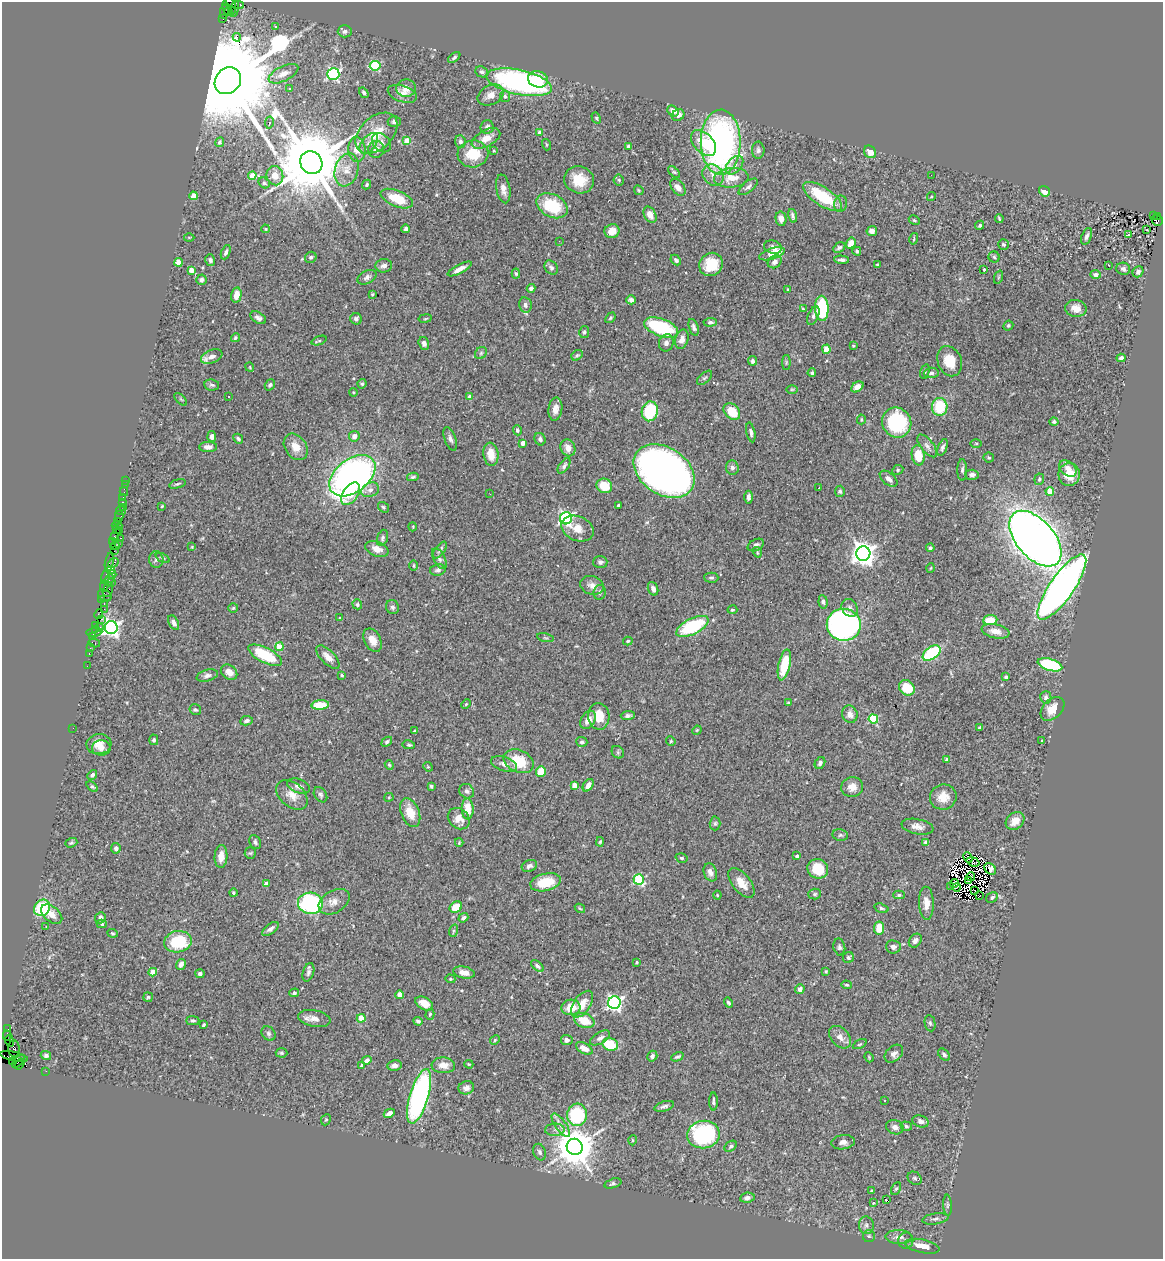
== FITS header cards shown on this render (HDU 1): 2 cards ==
NAXIS1  =                 1161
NAXIS2  =                 1257

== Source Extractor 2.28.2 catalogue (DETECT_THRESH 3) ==
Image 1161 x 1257 px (HDU 1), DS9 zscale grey, 1 PNG px = 1 image px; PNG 1165 x 1261 px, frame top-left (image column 1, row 1257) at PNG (2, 2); each listed source drawn as its Kron ellipse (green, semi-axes under 4 px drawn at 4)
Background 0.691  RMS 0.043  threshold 0.128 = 3 sigma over >= 5 px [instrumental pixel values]
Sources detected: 530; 13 with non-positive FLUX_AUTO (blend fragments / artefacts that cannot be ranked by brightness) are neither listed nor drawn; of the other 517, the 500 brightest by FLUX_AUTO listed and drawn (17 fainter detections omitted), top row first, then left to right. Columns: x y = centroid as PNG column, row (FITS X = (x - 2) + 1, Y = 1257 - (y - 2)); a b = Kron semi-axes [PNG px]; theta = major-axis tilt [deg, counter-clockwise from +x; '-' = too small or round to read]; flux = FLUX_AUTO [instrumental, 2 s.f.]
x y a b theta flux
235 3 10 4 -21 170
229 7 9 7 -79 320
235 9 8 4 78 190
229 11 3 2 - 210
224 12 7 3 80 39
223 19 3 2 - 260
276 26 3 3 - 3.3
345 31 7 6 - 8.8
237 37 4 3 - 2000
454 57 7 4 38 5.8
375 66 5 5 - 200
482 72 7 5 -24 5.7
283 74 16 7 26 23
333 74 6 6 - 450
538 79 10 8 -13 50
228 81 14 12 47 94000
519 82 33 12 -12 680
406 88 10 8 8 34
289 89 3 2 - 4.9
364 93 6 4 -57 6
402 94 15 8 -19 21
491 95 14 9 27 23
505 96 6 5 - 4.9
673 111 6 4 -41 19
678 115 6 5 - 13
596 118 6 4 -61 3.7
394 121 6 5 - 8.3
269 123 6 4 79 5.3
487 127 7 6 - 12
376 133 24 16 43 69
540 133 4 3 - 28
486 138 15 8 28 36
407 140 4 4 - 45
220 142 5 4 - 5.8
460 142 6 5 - 8.4
721 142 32 20 -89 900
369 143 12 7 52 14
381 143 11 8 -47 15
704 143 15 9 -47 65
547 145 6 4 -74 3.5
628 146 4 3 - 5.9
357 149 12 8 -86 32
376 149 8 8 - 15
758 150 8 6 -90 8.4
494 151 3 3 - 2.4
870 152 7 5 -50 29
473 154 15 13 5 79
311 163 12 10 -53 39000
735 165 11 7 49 15
347 170 17 11 72 37
674 172 7 4 -43 5.1
713 175 11 9 -46 24
931 175 3 2 - 3.4
252 176 4 4 - 42
275 176 10 8 -75 29
731 178 17 10 6 44
579 180 15 13 -22 61
619 180 5 5 - 4.4
264 183 6 5 - 5.3
367 185 5 4 - 4.3
678 187 9 6 -52 22
748 187 11 5 39 9
503 189 14 7 -80 21
639 190 5 4 - 3.4
1044 191 6 5 - 21
193 196 4 4 - 48
822 196 22 9 -33 130
931 197 4 3 - 3.2
397 199 17 8 -22 77
840 204 8 6 80 9.6
552 206 16 11 -27 130
650 215 9 6 -62 24
792 216 7 4 -75 7.2
1153 216 3 2 - 160
1157 216 3 2 - 70
781 219 7 5 -79 19
999 219 4 3 - 3.8
914 220 6 4 -27 4
1157 220 6 5 - 180
980 225 5 4 - 6.1
265 229 4 3 - 3.1
406 229 4 4 - 8.5
1147 230 2 2 - 3.7
612 231 7 7 - 28
872 231 5 5 - 13
1128 234 3 2 - 47
1087 236 9 5 69 8.5
189 237 5 3 - 2.5
914 239 6 2 77 2.6
559 241 3 3 - 2.4
851 243 6 4 59 27
1003 245 5 5 - 5.8
773 247 9 6 -18 12
839 247 6 4 32 6.9
857 251 4 3 - 4.6
226 252 7 4 67 7.3
772 254 13 5 17 53
311 257 6 5 - 5.9
994 257 5 5 - 5
210 260 6 4 -76 7.5
676 260 6 4 -47 7.1
842 260 7 3 -5 8
178 262 4 4 - 62
775 262 7 6 - 13
711 264 12 11 - 73
877 265 3 3 - 4.5
1109 265 3 2 - 14
384 266 8 6 7 13
551 268 8 6 -49 8.2
460 269 13 4 28 19
984 269 4 3 - 7.9
1123 269 7 6 - 8.7
191 270 4 4 - 34
1138 272 6 5 - 7.9
516 273 5 4 - 4.3
1095 275 5 4 - 10
367 277 10 6 28 12
999 277 7 4 70 4.1
201 280 5 5 - 7
531 288 4 3 - 7.7
788 289 4 3 - 2.8
372 294 4 4 - 3.8
236 295 7 5 76 25
631 300 5 4 - 9.6
525 305 8 6 -78 10
822 308 12 7 -88 210
1076 308 11 8 -9 25
803 309 3 3 - 2.6
813 316 10 5 67 9.5
258 318 9 5 -31 9.9
425 318 7 3 10 3.8
610 318 6 4 49 3.7
356 319 6 5 - 7.9
710 322 7 4 5 6.2
1008 326 5 4 - 5
661 327 18 8 -20 230
694 327 9 4 -72 9
584 332 6 5 - 5.2
235 338 5 4 - 4.4
682 339 10 6 75 22
319 341 8 3 21 4.1
424 343 6 5 - 11
666 343 8 7 - 12
853 346 3 3 - 2.4
826 349 4 4 - 62
481 353 7 5 46 6.1
577 355 6 4 37 5.1
212 356 11 6 21 21
1121 358 4 4 - 7.5
753 361 5 4 - 7.3
950 361 15 12 -67 58
786 362 7 4 -90 4.4
250 367 5 3 - 2.4
925 372 7 4 73 5.7
812 373 4 4 - 5.2
931 373 7 5 5 8.1
704 378 9 5 42 5.8
362 384 5 4 - 4.7
212 385 7 5 -8 6.5
270 385 6 5 - 6.7
857 387 7 4 35 18
792 389 6 4 0 3.7
353 392 4 3 - 2.4
229 396 3 3 - 12
470 397 4 4 - 18
181 399 8 3 -45 3.5
940 407 9 8 - 110
555 409 11 7 83 23
650 411 10 8 77 150
732 411 9 7 -45 73
861 419 5 3 - 3.5
897 422 15 14 - 240
1054 422 4 4 - 4.5
517 430 5 4 - 5.5
751 432 10 4 -79 8.2
212 436 5 4 - 12
354 436 5 5 - 15
238 439 5 3 - 4.7
450 439 12 5 -70 10
540 439 6 5 - 9.6
523 443 4 4 - 24
976 443 6 4 0 3.1
927 446 13 6 -52 12
208 447 9 5 -1 15
296 447 14 10 -55 35
943 447 9 4 67 9
568 448 8 7 - 21
491 454 11 7 -82 37
918 455 10 6 -82 66
989 458 5 5 - 4.5
564 466 9 4 54 8.5
732 468 7 6 - 8.8
1068 469 10 6 -39 18
898 470 6 4 26 4.5
962 470 11 5 -90 7
664 471 33 23 -34 1800
1069 474 11 10 - 55
972 475 7 5 -3 9.2
352 476 26 16 38 1300
413 477 6 4 9 5.8
889 479 10 6 -40 15
1039 479 6 5 - 5.3
126 480 3 2 - 5.1
125 484 3 2 - 3.3
177 484 8 3 18 4.4
604 486 8 7 - 65
819 488 3 2 - 2.9
370 490 9 7 24 15
840 491 5 5 - 5.2
1050 491 4 4 - 56
124 492 4 2 - 21
351 494 12 7 56 43
490 494 3 2 - 2.7
123 497 2 2 - 6.8
748 497 6 4 89 9
122 502 3 3 - 50
618 505 3 2 - 3.6
162 506 3 2 - 2.3
123 507 2 2 - 7.6
383 507 6 4 -35 4.5
121 510 5 2 - 17
119 516 5 3 - 57
566 518 6 6 - 640
118 521 2 2 - 35
117 526 5 3 - 44
413 527 4 3 - 2.3
578 528 17 12 -23 36
116 529 2 2 - 52
119 531 3 3 - 51
114 537 3 3 - 48
121 538 3 2 - 74
382 538 8 5 72 7.1
1035 539 33 19 -49 3600
113 542 3 2 - 34
118 543 3 2 - 7.7
756 545 8 5 27 9.4
115 546 4 2 - 45
192 547 4 3 - 2.4
930 548 4 4 - 6.4
377 549 12 7 -21 26
440 550 10 5 54 9.9
114 551 2 2 - 38
757 552 5 3 - 2.8
863 554 7 7 - 2500
163 558 7 4 -26 4.7
156 559 8 7 - 8.1
439 559 11 5 -62 9.4
109 562 9 3 79 130
600 562 7 6 - 8.1
113 563 6 3 38 72
414 565 5 3 - 2.8
931 568 4 3 - 2.6
110 570 4 3 - 500
438 570 8 5 11 7.9
112 575 4 4 - 270
106 577 7 3 77 130
711 578 7 5 0 5.6
109 580 6 3 65 85
112 582 2 2 - 35
592 585 12 9 -17 19
104 586 6 3 86 89
1062 587 39 12 55 2000
108 589 8 5 75 160
653 589 7 5 -71 13
600 592 7 6 - 8
105 595 7 5 -37 210
102 600 4 2 - 37
823 602 7 4 -84 7.1
104 604 3 2 - 27
357 604 5 4 - 5.6
392 607 7 6 - 7.3
233 608 5 5 - 4.1
850 608 9 7 -53 12
104 609 2 2 - 80
732 610 5 4 - 4.9
99 614 5 3 - 70
340 618 4 3 - 8.3
101 619 3 2 - 52
990 620 7 5 6 48
174 623 8 4 -62 14
844 625 17 16 - 870
95 626 3 3 - 55
692 626 17 8 26 200
100 627 3 2 - 53
111 628 6 6 - 1100
96 629 3 2 - 51
995 631 14 7 -11 27
94 632 8 3 6 65
93 637 3 2 - 18
545 638 8 3 -13 4.4
372 640 12 8 -63 27
628 641 5 3 - 4
94 643 6 3 -14 160
279 647 4 4 - 65
90 648 2 2 - 9
89 653 3 2 - 36
932 653 10 6 36 230
265 655 18 7 -27 120
328 657 15 7 -45 23
784 665 16 6 77 100
1050 665 13 6 -17 220
87 666 2 2 - 15
229 672 9 6 -37 24
207 675 11 5 15 11
342 675 4 3 - 3.5
1006 677 3 3 - 5.2
907 688 8 7 - 70
1046 697 6 5 - 8.8
788 703 3 2 - 3.3
466 704 5 3 - 2.9
320 705 9 4 4 55
1053 709 14 9 45 36
195 710 6 5 - 5.6
850 714 9 7 -69 18
599 716 13 10 -85 50
628 716 7 4 3 8.2
873 719 4 4 - 170
588 720 10 7 57 25
246 721 6 4 9 8.4
73 728 2 2 - 37
980 728 4 3 - 6.2
697 730 5 4 - 3
414 731 3 2 - 2.6
154 740 5 4 - 5.7
1042 740 3 3 - 4.4
671 741 5 4 - 3.4
387 742 6 4 41 6
582 742 5 5 - 5.8
99 744 12 10 7 30
409 745 6 4 -9 5.1
101 748 9 7 0 18
618 752 7 5 -46 5.4
947 759 4 3 - 13
518 761 16 11 -24 91
820 763 6 5 - 7.4
504 764 13 7 -19 17
389 765 5 4 - 3.4
428 767 5 4 - 3.2
541 771 5 5 - 45
92 775 5 4 - 7.9
575 785 4 4 - 35
588 785 7 4 55 17
299 786 12 7 -20 16
431 786 3 3 - 5.2
92 787 6 4 -36 4.5
852 787 11 10 - 25
467 791 8 6 -41 9.4
292 795 18 12 -41 33
320 795 8 6 -57 7.2
389 797 4 4 - 2.8
943 797 13 12 - 38
468 809 10 6 -87 44
410 813 15 9 -68 54
459 819 12 9 -41 26
1015 821 10 8 40 31
715 823 7 5 88 5.8
918 827 16 7 -11 20
840 835 8 6 -12 6.1
255 842 7 5 -64 6.8
600 842 5 4 - 3.6
926 842 4 4 - 20
71 843 6 4 19 5
459 843 4 3 - 2.8
116 848 5 4 - 10
250 853 6 5 - 5.3
221 856 11 6 87 28
797 856 4 3 - 7.9
968 857 5 2 - 2.9
682 858 6 4 -17 5.1
973 862 7 2 -18 4.9
529 866 8 5 22 9.1
818 869 10 9 - 77
990 869 7 5 -44 2.4
710 872 9 6 -71 14
971 876 4 2 - 5.3
639 880 5 5 - 250
969 881 2 2 - 2.4
546 882 15 8 13 78
741 883 17 9 -52 40
954 883 4 2 - 2.6
266 884 4 4 - 18
950 887 3 2 - 3.5
956 887 4 2 - 2.7
974 890 2 2 - 2.9
233 893 4 3 - 4.4
815 894 6 5 - 5
717 895 4 4 - 2.7
899 895 6 4 1 4
979 896 3 2 - 7.2
992 897 6 5 - 6.7
334 902 17 11 31 27
310 903 12 10 -6 320
926 903 16 7 -88 27
456 907 6 5 - 52
42 908 9 7 48 130
580 908 5 3 - 3.2
881 908 7 4 -17 5.3
52 914 12 7 -39 29
100 918 6 5 - 12
463 918 5 4 - 8.2
102 924 5 4 - 4.3
46 926 3 2 - 2.7
879 928 7 5 83 51
270 929 9 5 37 9.7
453 931 6 4 71 4.4
112 933 5 3 - 3.3
915 941 7 6 - 12
178 942 14 10 10 150
839 947 8 6 -78 7.3
893 947 7 6 - 10
848 957 6 5 - 5.7
636 962 3 3 - 3.7
181 964 6 4 55 15
537 966 7 4 -42 7.3
826 971 3 2 - 2.9
153 972 4 4 - 48
308 972 9 5 72 8.7
464 972 11 6 -11 23
200 974 4 4 - 8
450 979 5 4 - 3.3
846 985 5 4 - 3.6
800 989 5 4 - 13
294 993 5 4 - 6.6
400 995 4 4 - 43
148 997 5 4 - 4
424 1003 9 6 -30 31
614 1003 6 6 - 750
728 1003 5 3 - 5.1
582 1004 15 8 55 39
571 1007 9 8 - 50
430 1014 5 4 - 4
314 1018 16 8 -11 22
361 1018 4 4 - 70
193 1021 6 4 -1 5.5
418 1021 5 4 - 6.7
584 1021 10 7 -21 58
930 1023 8 5 -79 5.4
204 1025 4 2 - 3.8
8 1029 2 2 - 9.4
269 1033 8 6 -48 7.1
7 1035 5 2 - 32
840 1037 13 9 -47 20
600 1038 11 5 30 12
495 1040 5 4 - 4.2
567 1040 6 5 - 10
10 1041 6 2 -71 42
610 1044 8 6 -17 89
860 1044 7 4 26 3.6
584 1048 9 5 -29 28
14 1049 8 6 -87 300
281 1053 6 4 -4 4.7
894 1054 10 7 41 13
944 1055 7 5 -47 6.3
14 1056 14 4 -13 310
46 1056 5 4 - 6.7
652 1056 5 5 - 8
677 1057 6 3 24 5.6
869 1057 5 3 - 3
367 1060 5 4 - 11
18 1061 8 2 44 150
12 1062 3 3 - 30
20 1064 6 4 56 55
469 1064 4 3 - 3
362 1065 4 3 - 4.5
394 1065 7 5 8 12
443 1065 11 8 -3 25
46 1071 2 2 - 15
466 1088 8 6 16 16
419 1096 28 9 73 630
713 1101 9 4 -90 6.4
885 1101 3 2 - 4.2
664 1106 10 5 17 8.6
389 1113 6 4 29 14
577 1115 11 10 - 210
326 1120 6 4 65 4
920 1121 8 6 -19 12
561 1125 14 5 -54 16
906 1126 6 4 -18 5
895 1127 9 7 -17 13
555 1130 10 6 3 13
703 1134 16 13 8 440
632 1140 5 3 - 2.9
843 1142 12 7 7 14
731 1146 7 4 39 5.4
575 1147 8 8 - 9300
540 1152 8 6 -67 7.5
915 1178 7 6 - 6.1
613 1183 9 4 16 5.6
896 1189 6 4 61 4.9
871 1191 4 3 - 4.2
747 1198 7 5 9 8.6
887 1200 3 2 - 33
873 1203 4 3 - 2.8
947 1205 10 4 -86 6.9
935 1219 13 5 9 10
866 1225 9 7 -85 11
869 1236 6 6 - 5.8
899 1237 13 7 -2 20
906 1241 8 7 - 11
922 1246 17 6 -12 45
At the frame edge (FLAGS 8, measured only in part): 1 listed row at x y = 235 3
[17 fainter detections neither listed nor drawn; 13 non-positive-flux detections neither listed nor drawn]